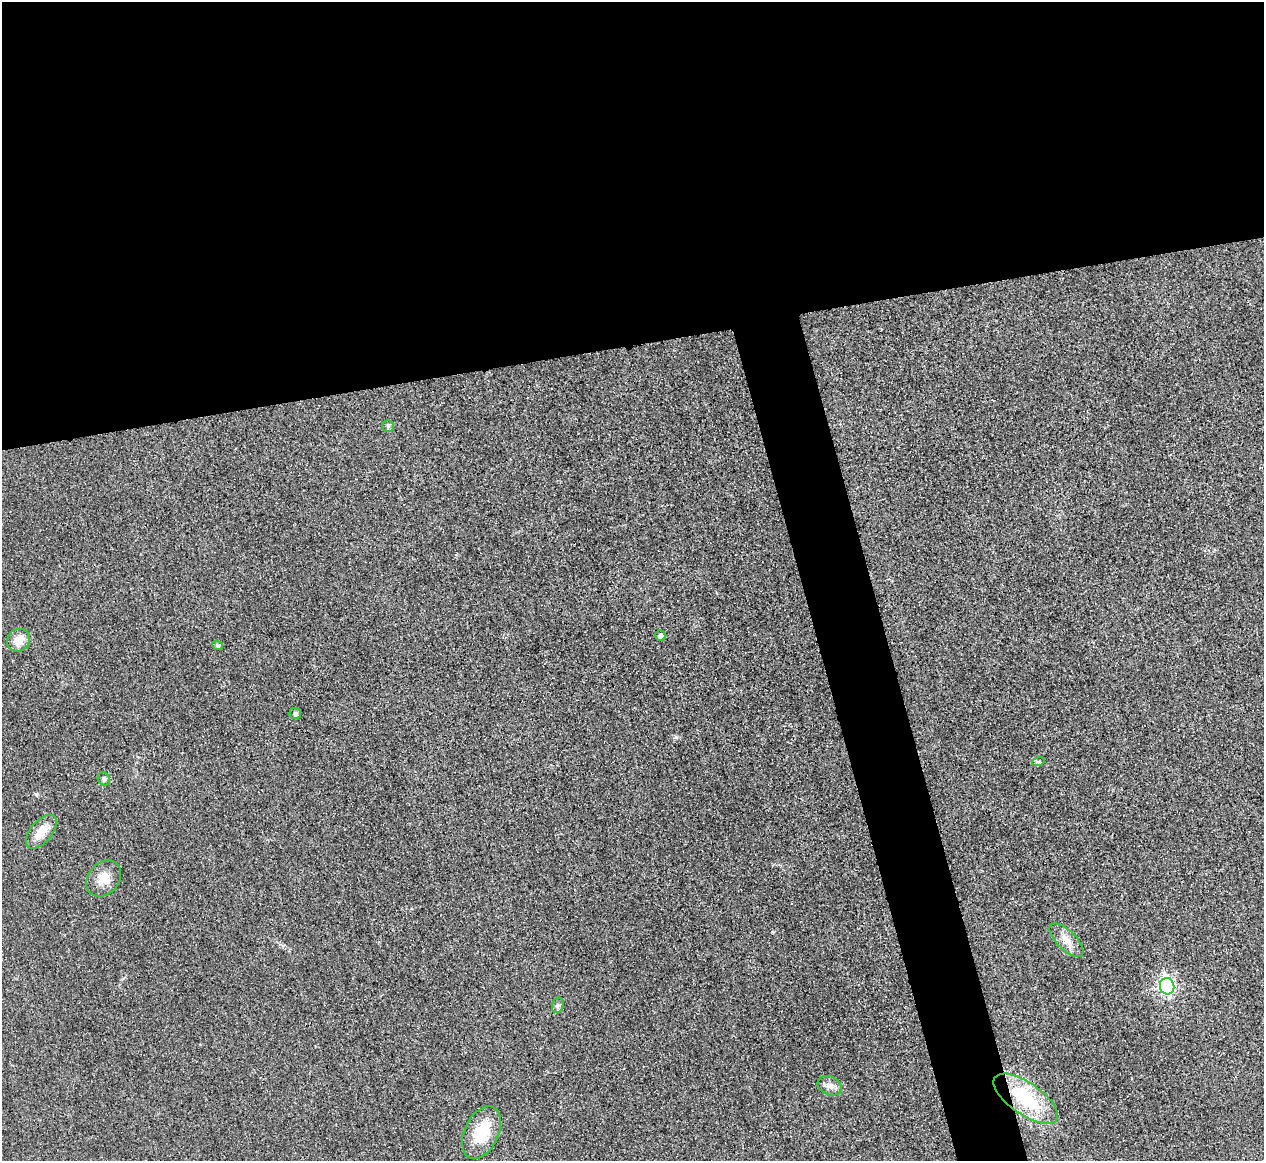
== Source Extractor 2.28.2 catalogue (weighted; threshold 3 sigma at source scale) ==
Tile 2 of 4 x 4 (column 2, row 1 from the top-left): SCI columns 1271-2532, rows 3625-4783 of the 5067 x 5048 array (HDU 1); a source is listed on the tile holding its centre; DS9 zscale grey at full resolution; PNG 1266 x 1163 px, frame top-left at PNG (2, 2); each listed source drawn as its Kron ellipse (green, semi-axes under 4 px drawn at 4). Shown black and unused: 34% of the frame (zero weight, under 3 of 4 exposures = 1% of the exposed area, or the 3 px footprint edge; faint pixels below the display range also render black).
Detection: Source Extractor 2.28.2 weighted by HDU 2 'WHT'; one run over the whole footprint, this tile lists its part. Background 0.0224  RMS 0.0056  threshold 0.0253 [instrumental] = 3 sigma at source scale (4.5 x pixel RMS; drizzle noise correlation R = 1.50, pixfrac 1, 0.05/0.05 arcsec/px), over >= 5 px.
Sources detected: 15; all 15 listed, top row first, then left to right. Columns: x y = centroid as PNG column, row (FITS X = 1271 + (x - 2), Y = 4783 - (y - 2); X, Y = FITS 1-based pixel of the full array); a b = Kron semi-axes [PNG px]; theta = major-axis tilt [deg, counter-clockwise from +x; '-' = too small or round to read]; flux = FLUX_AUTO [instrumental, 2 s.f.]
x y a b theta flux
388 426 6 6 - 1
660 635 5 5 - 2.5
18 640 12 11 - 6.2
218 645 6 4 -19 0.88
295 713 5 5 - 1.5
1038 762 6 4 18 0.84
104 779 7 6 - 1.3
41 832 20 10 49 8.3
104 879 20 15 49 7.9
1066 940 22 9 -44 5.9
1167 986 8 7 - 120
558 1005 8 5 72 1.4
830 1086 13 9 -23 3.4
1026 1099 37 16 -34 36
482 1133 28 17 65 21
Overlapping masked pixels (flux is a lower limit): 1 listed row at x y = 1026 1099
Unlisted compact peaks at least as high as the median listed source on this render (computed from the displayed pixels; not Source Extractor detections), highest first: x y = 676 737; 36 794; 773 932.